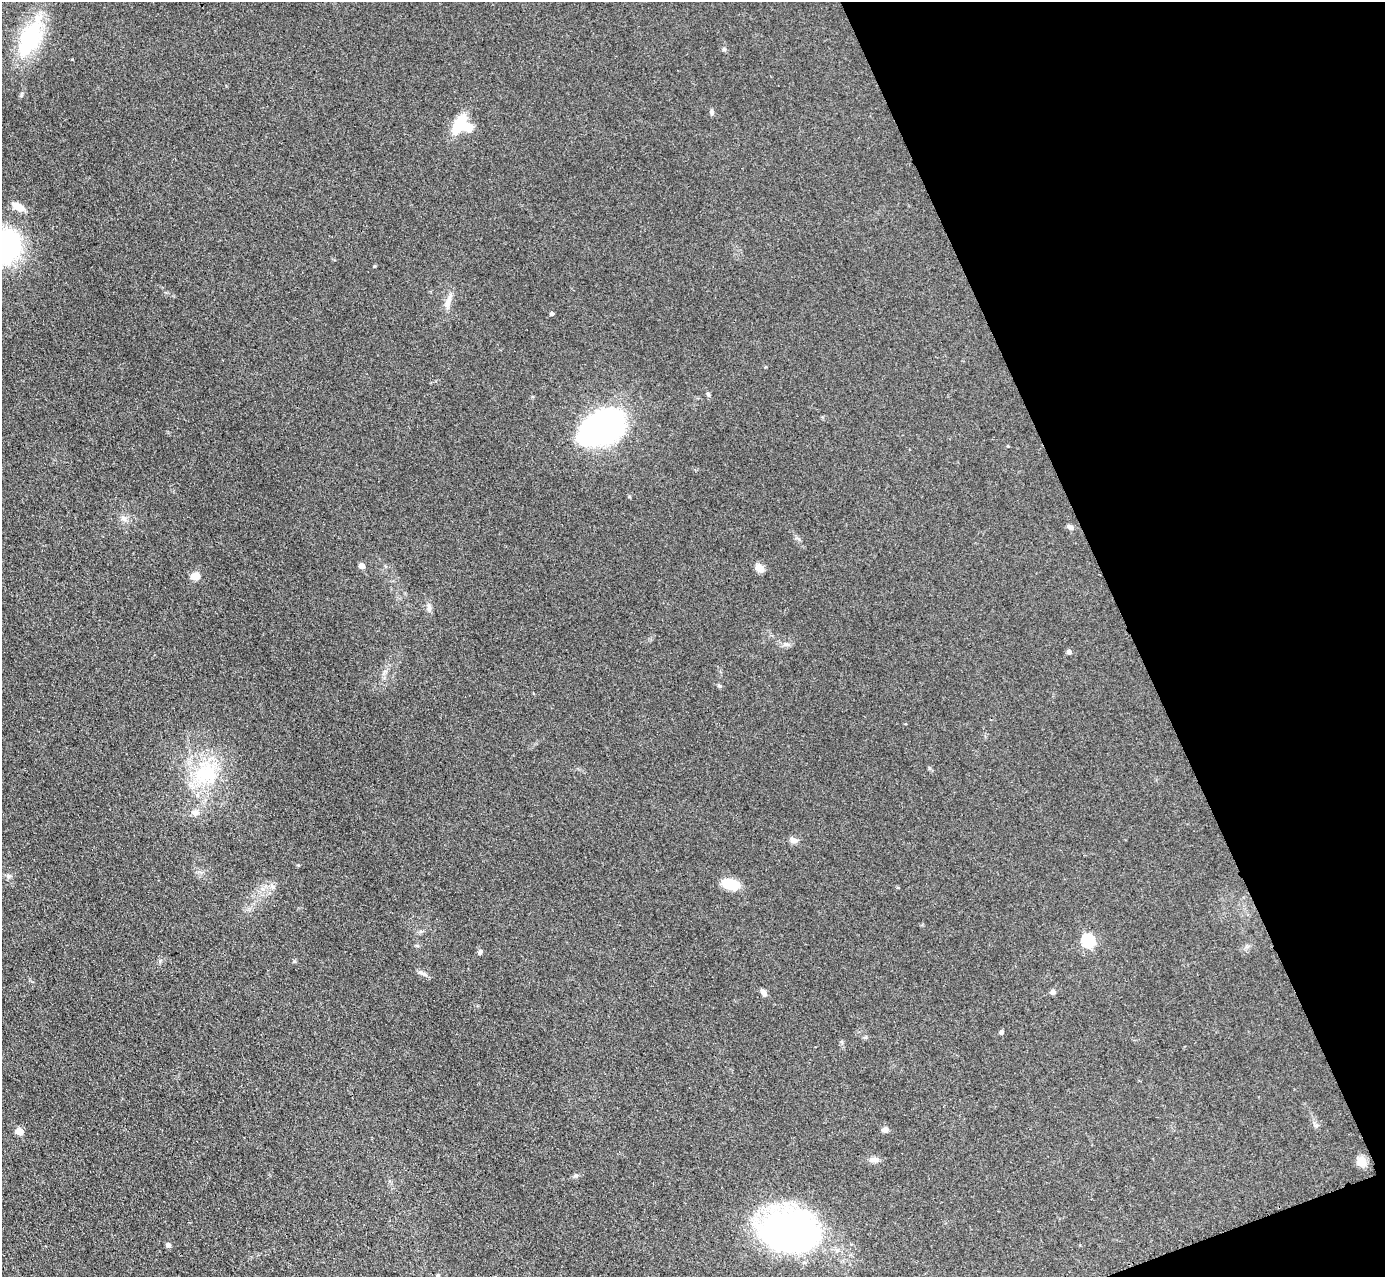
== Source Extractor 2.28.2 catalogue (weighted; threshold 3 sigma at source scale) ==
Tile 12 of 4 x 4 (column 4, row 3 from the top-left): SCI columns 4178-5560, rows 1735-3009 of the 5757 x 5774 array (HDU 1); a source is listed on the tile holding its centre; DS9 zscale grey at full resolution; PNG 1387 x 1279 px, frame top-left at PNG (2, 2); no overlay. Shown black and unused: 19% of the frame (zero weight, under 3 of 4 exposures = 3% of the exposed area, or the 3 px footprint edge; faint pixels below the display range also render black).
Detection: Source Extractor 2.28.2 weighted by HDU 2 'WHT'; one run over the whole footprint, this tile lists its part. Background 0.155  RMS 0.008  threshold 0.0359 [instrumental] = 3 sigma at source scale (4.5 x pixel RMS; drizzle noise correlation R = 1.50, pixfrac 1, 0.05/0.05 arcsec/px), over >= 5 px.
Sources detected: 40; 1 inside a brighter object's white glare — not listed; the other 39 listed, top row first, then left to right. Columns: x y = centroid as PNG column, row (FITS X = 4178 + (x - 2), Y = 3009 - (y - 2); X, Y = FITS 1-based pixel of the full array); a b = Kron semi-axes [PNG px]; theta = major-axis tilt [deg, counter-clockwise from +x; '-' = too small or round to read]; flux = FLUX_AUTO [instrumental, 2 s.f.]
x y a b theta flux
30 38 51 24 64 61
724 49 5 5 - 1.2
712 112 7 5 -89 1.6
459 124 21 10 57 25
18 207 14 7 -28 11
6 246 32 25 71 120
448 301 21 7 72 6.7
552 314 4 4 - 1.6
708 394 6 5 - 1.2
602 428 38 25 25 280
124 518 9 8 - 3.7
1070 527 11 6 -27 2.6
361 566 6 5 - 4.5
760 568 13 9 -38 4.8
195 576 11 8 4 6.6
429 607 12 5 -77 2.7
1069 652 5 5 - 2.6
719 686 6 5 - 1.2
205 774 35 30 7 53
195 813 10 9 - 4
793 840 11 7 -11 3.7
298 865 4 4 - 0.69
8 876 8 6 70 1.8
730 884 20 12 -14 17
1088 941 7 7 - 65
480 952 7 6 - 1.7
422 973 14 5 -31 2.9
764 992 9 6 -50 2.7
1052 992 7 6 - 2.2
1001 1033 6 5 - 1.5
1316 1125 7 4 0 1.5
885 1130 6 6 - 3.3
19 1131 6 6 - 9.2
873 1160 14 7 2 4.1
1362 1161 6 6 - 23
575 1175 7 4 1 1.4
789 1231 60 44 -3 240
168 1245 6 6 - 2.3
438 1275 4 4 - 0.85
Isophote crosses this tile's border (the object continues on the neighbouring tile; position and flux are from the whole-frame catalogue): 1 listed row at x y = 6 246
Unlisted compact peaks at least as high as the median listed source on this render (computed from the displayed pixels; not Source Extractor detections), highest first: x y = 21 95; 374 266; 294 961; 929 768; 799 539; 160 961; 785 644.